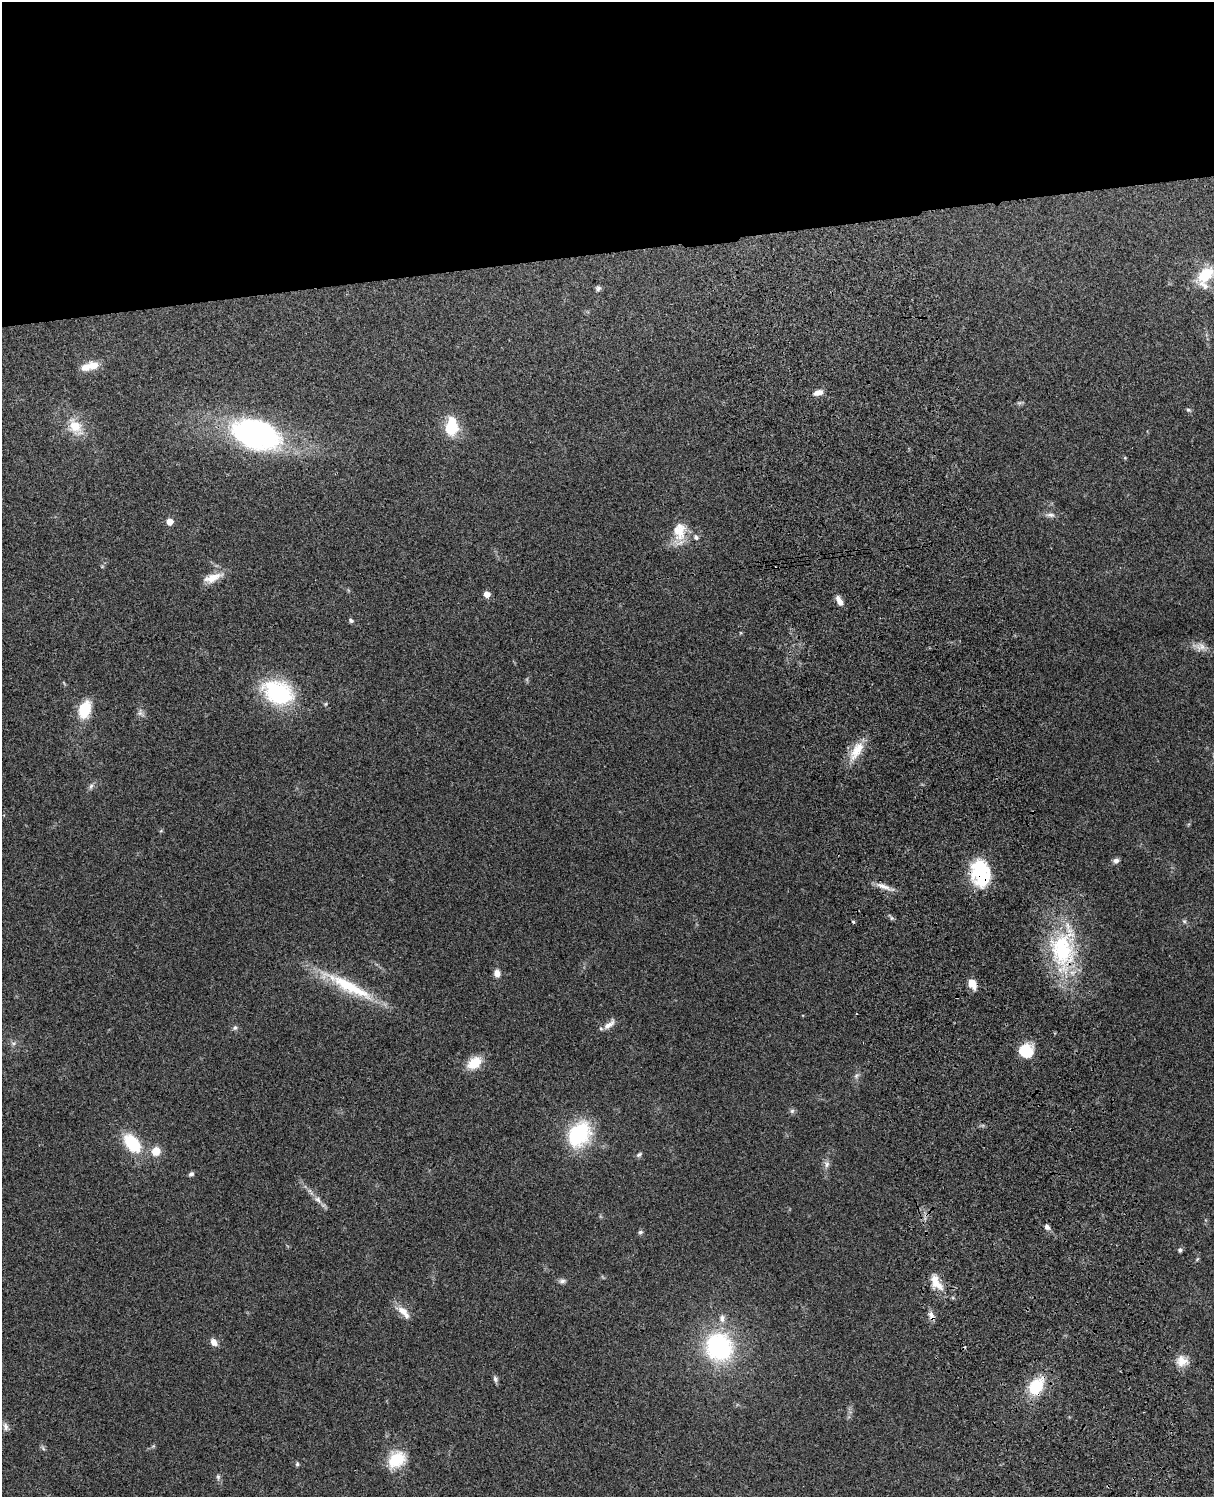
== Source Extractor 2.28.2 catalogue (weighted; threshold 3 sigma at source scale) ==
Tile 2 of 4 x 3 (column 2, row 1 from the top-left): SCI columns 1331-2542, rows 3155-4649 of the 5087 x 4926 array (HDU 1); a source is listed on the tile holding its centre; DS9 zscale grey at full resolution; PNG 1216 x 1499 px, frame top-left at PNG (2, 2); no overlay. Shown black and unused: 17% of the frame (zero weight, under 3 of 4 exposures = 6% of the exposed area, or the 3 px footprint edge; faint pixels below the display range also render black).
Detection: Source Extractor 2.28.2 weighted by HDU 2 'WHT'; one run over the whole footprint, this tile lists its part. Background 0.259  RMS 0.0089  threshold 0.0401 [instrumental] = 3 sigma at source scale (4.5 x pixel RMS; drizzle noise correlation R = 1.50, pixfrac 1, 0.05/0.05 arcsec/px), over >= 5 px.
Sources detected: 70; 1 inside a brighter object's white glare — not listed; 4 inside a brighter listed object's ellipse — not listed separately; the other 65 listed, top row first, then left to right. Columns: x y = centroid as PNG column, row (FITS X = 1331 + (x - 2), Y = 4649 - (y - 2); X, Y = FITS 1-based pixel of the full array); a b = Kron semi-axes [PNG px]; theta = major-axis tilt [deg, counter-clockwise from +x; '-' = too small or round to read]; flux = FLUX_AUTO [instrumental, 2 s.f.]
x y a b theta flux
1206 275 23 15 42 27
598 288 8 6 70 2.1
93 365 14 11 7 11
818 392 11 6 16 6.1
1188 410 6 5 - 1.6
75 426 21 16 -55 19
451 428 16 15 - 28
256 434 51 30 -16 200
1125 458 6 4 -18 0.89
1050 515 13 6 -7 3.5
170 522 5 5 - 13
679 531 26 17 90 20
696 537 8 6 -34 2.5
212 578 25 10 19 12
487 594 5 5 - 8.5
839 601 12 6 -62 6.1
351 621 6 5 - 1.6
1200 646 20 10 -8 7.8
278 693 28 20 -26 97
85 709 22 14 71 23
140 713 9 6 -38 2.9
857 750 30 13 60 18
91 786 8 6 72 2.4
1116 861 7 6 - 3.2
981 874 31 20 -79 52
884 887 24 7 -21 7.5
891 918 6 4 -89 1.4
1184 921 6 5 - 1.5
853 922 5 4 - 1.2
1063 950 56 33 -90 98
497 973 10 7 -78 5.3
972 984 13 8 -64 8.8
348 986 72 13 -27 55
609 1025 19 7 39 6.5
235 1028 7 6 - 2.1
13 1043 6 4 -18 1.7
1025 1051 13 11 -22 32
474 1063 14 10 37 21
857 1076 8 6 54 2.6
792 1111 6 6 - 2
579 1134 29 21 55 67
132 1143 18 11 -53 45
156 1151 11 10 - 11
639 1155 9 4 37 1.9
827 1164 10 7 -85 3.6
191 1174 7 5 28 2.1
317 1200 11 7 -39 4.3
1047 1227 6 5 - 3.3
640 1232 7 5 33 1.8
1180 1250 6 5 - 1.9
1197 1259 7 4 46 1.1
562 1281 8 7 - 2.7
937 1284 22 11 -31 13
403 1311 17 10 -36 9.3
931 1316 13 7 -62 4.4
722 1318 11 8 -85 4.7
214 1342 9 6 -52 5.6
719 1347 27 25 -64 110
1182 1361 16 14 -16 11
495 1379 9 5 -75 2.3
1036 1386 19 13 57 34
6 1427 12 7 -72 3.4
396 1459 24 18 41 27
297 1464 6 4 90 1.5
218 1477 9 5 -75 2.3
Overlapping masked pixels (flux is a lower limit): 4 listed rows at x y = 981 874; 1063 950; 931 1316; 1036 1386